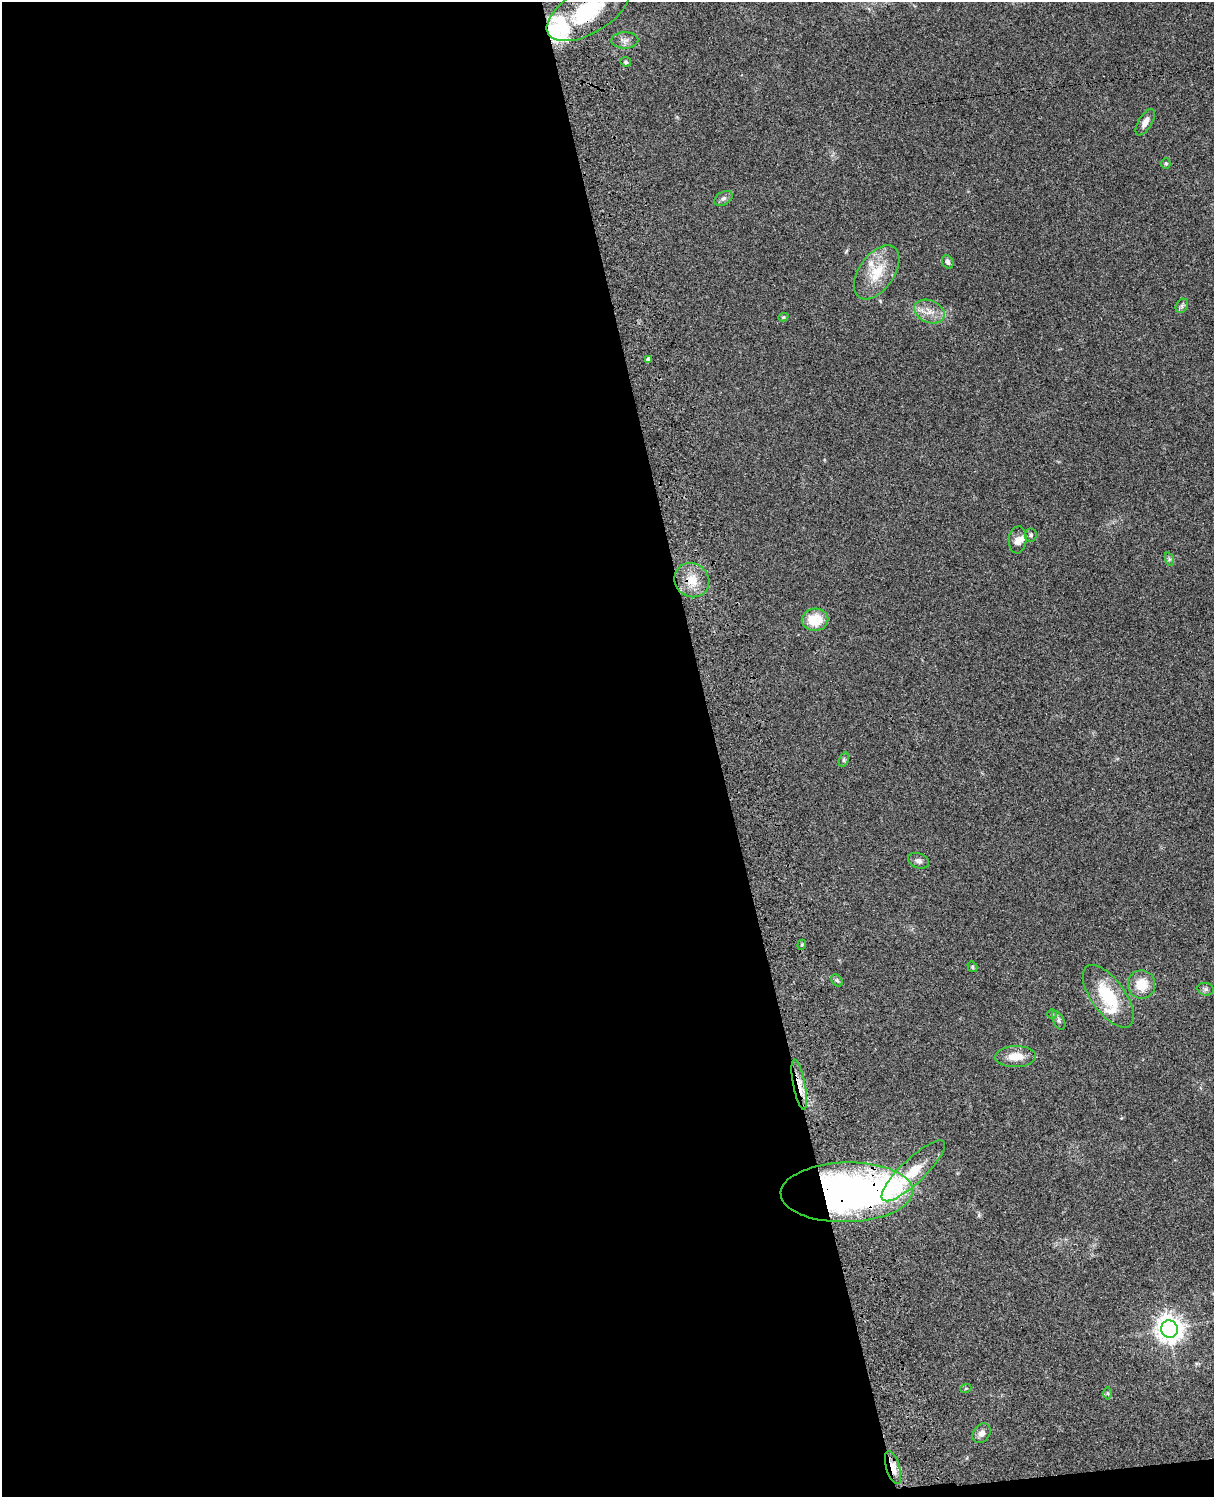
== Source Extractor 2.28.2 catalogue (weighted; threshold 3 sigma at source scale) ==
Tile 9 of 4 x 3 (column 1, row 3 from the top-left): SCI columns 121-1332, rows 277-1771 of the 5086 x 4926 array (HDU 1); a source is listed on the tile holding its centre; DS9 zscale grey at full resolution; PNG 1216 x 1499 px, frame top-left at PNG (2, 2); each listed source drawn as its Kron ellipse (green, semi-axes under 4 px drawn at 4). Shown black and unused: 60% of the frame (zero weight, under 3 of 4 exposures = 6% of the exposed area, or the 3 px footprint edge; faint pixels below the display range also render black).
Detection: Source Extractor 2.28.2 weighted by HDU 2 'WHT'; one run over the whole footprint, this tile lists its part. Background 0.0785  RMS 0.0058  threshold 0.0259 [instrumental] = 3 sigma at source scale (4.5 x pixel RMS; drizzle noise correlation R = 1.50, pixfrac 1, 0.05/0.05 arcsec/px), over >= 5 px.
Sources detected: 42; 1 inside a brighter object's white glare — neither listed nor drawn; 5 inside a brighter listed object's ellipse — not listed separately; the other 36 listed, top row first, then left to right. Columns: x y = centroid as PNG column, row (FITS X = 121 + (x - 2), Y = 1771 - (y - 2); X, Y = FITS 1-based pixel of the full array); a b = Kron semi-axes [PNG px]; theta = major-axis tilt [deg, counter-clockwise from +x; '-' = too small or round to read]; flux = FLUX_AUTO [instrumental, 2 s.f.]
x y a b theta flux
588 11 46 22 30 41
625 40 13 8 2 3.2
626 62 5 4 - 1
1145 122 15 6 59 3.8
1166 164 5 4 - 0.79
723 198 10 6 31 1.9
948 262 7 5 -62 1.7
877 272 31 17 55 17
1182 306 7 5 61 1.3
929 311 16 11 -24 6.4
783 317 5 4 - 0.67
649 359 4 3 - 1.4
1031 535 6 6 - 1.1
1018 540 13 9 85 4.1
1169 559 7 4 -72 1
692 580 18 16 -41 11
815 620 13 11 3 14
844 760 7 4 72 1.1
918 861 11 7 -20 2.1
802 945 5 4 - 0.78
972 967 5 4 - 0.86
837 980 7 5 -47 0.99
1141 984 14 13 - 11
1205 989 8 6 -15 1.6
1108 996 36 16 -54 27
1052 1014 5 5 - 0.6
1059 1020 10 5 -62 1.4
1016 1057 20 10 1 8.2
799 1085 25 6 -79 6.7
913 1171 42 12 43 16
847 1192 66 30 1 270
1169 1329 8 8 - 600
966 1388 5 3 - 0.52
1108 1393 6 4 -89 0.74
982 1433 10 8 54 3
893 1468 17 7 -73 7.1
Overlapping masked pixels (flux is a lower limit): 6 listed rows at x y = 588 11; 692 580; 799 1085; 913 1171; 847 1192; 893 1468
Isophote crosses this tile's border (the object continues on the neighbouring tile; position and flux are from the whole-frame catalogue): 1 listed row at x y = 588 11